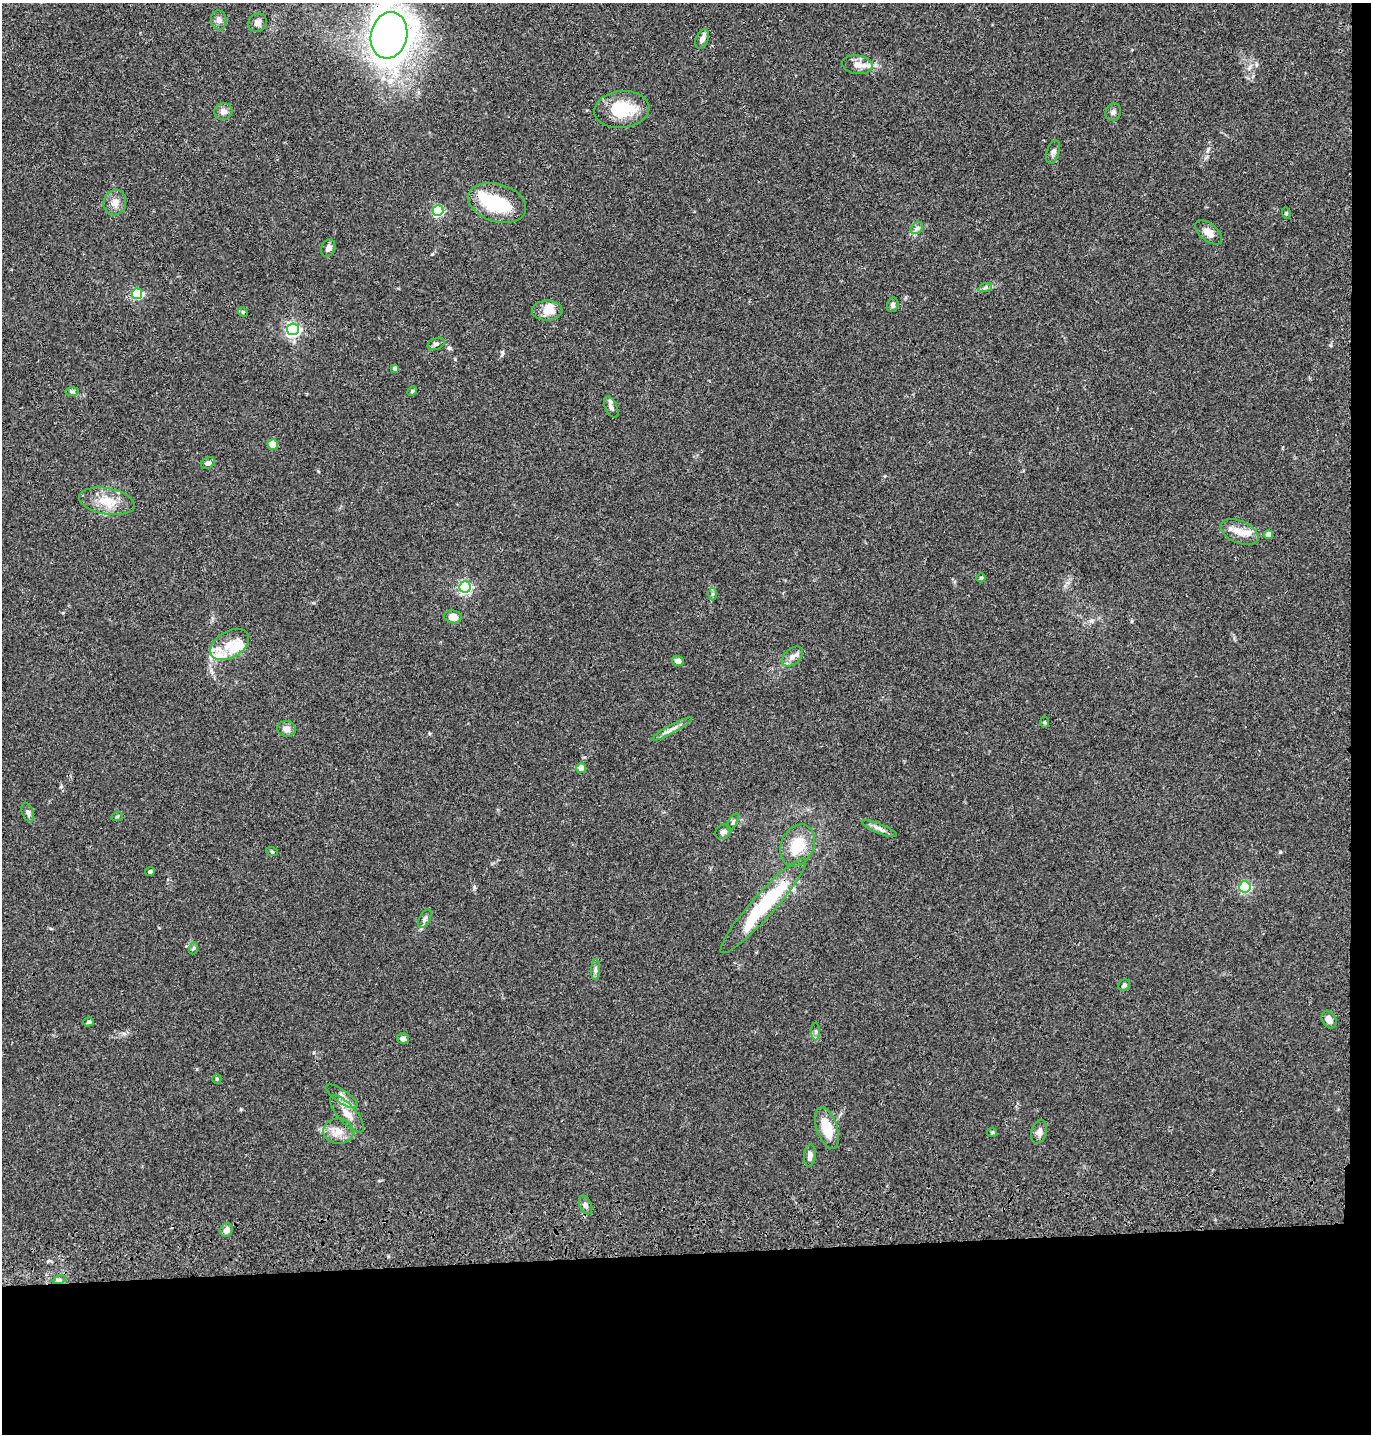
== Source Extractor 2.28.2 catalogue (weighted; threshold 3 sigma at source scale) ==
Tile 9 of 3 x 3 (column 3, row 3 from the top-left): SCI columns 2859-4227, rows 117-1548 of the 4349 x 4527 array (HDU 1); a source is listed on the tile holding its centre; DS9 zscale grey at full resolution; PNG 1373 x 1436 px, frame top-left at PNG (2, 3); each listed source drawn as its Kron ellipse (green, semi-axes under 4 px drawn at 4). Shown black and unused: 14% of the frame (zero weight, under 3 of 4 exposures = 6% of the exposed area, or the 3 px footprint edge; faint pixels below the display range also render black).
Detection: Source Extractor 2.28.2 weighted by HDU 2 'WHT'; one run over the whole footprint, this tile lists its part. Background 0.0829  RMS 0.0061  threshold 0.0276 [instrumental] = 3 sigma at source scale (4.5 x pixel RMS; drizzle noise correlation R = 1.50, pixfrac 1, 0.05/0.05 arcsec/px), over >= 5 px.
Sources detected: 83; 2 inside a brighter object's white glare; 1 cosmic-ray / hot-pixel residue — neither listed nor drawn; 8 inside a brighter listed object's ellipse — not listed separately; the other 72 listed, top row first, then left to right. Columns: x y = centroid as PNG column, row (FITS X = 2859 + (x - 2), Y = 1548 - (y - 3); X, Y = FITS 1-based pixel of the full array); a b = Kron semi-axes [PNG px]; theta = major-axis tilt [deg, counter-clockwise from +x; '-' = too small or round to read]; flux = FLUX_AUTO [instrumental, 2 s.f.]
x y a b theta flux
219 20 9 8 - 2.8
257 23 10 8 45 2.9
389 35 23 18 76 440
702 39 10 6 68 3
857 65 15 9 -9 5.2
622 109 27 18 6 25
223 111 9 8 - 3.2
1113 112 9 7 73 1.8
1053 152 12 6 72 2.1
115 203 13 11 77 4.7
497 203 30 19 -17 33
438 211 5 5 - 71
1286 213 6 3 -73 0.63
917 228 7 5 42 1.5
1209 232 16 9 -39 5
328 248 9 7 66 2.6
985 288 7 4 19 1.3
137 294 5 5 - 51
893 305 7 5 73 1.5
547 311 15 10 2 7.3
243 312 5 4 - 0.68
293 329 6 6 - 130
436 344 9 5 23 1.6
395 368 4 4 - 1.8
72 391 7 4 0 1.2
412 391 5 4 - 0.73
611 407 11 6 -64 2.2
273 444 5 5 - 7.5
208 463 7 5 24 1.6
107 501 28 13 -10 13
1240 532 20 11 -23 7.6
1269 535 4 4 - 4.9
981 578 4 4 - 0.87
465 587 5 5 - 100
712 594 6 4 89 0.97
453 617 8 6 -10 6.3
230 644 21 13 31 10
792 657 12 7 40 3.5
678 661 5 5 - 3.2
1045 722 5 3 - 0.69
287 729 9 8 - 3.4
672 729 23 4 29 3.2
581 768 5 5 - 4.3
28 812 10 5 -68 1.9
117 817 6 3 19 0.69
733 822 9 3 61 1.1
879 828 19 5 -23 3
723 832 8 7 - 2.1
797 845 22 16 67 18
272 852 6 4 -19 0.83
150 872 5 4 - 1.3
1245 887 5 5 - 64
763 906 62 11 48 53
425 919 10 5 61 1.8
194 948 6 4 70 0.79
595 970 10 4 86 1.7
1124 985 6 5 - 1.3
1329 1019 9 6 -58 3.7
89 1022 5 4 - 1.1
816 1032 9 4 -90 1.5
403 1038 6 5 - 2.2
217 1079 4 4 - 0.92
342 1096 19 6 -34 3.9
347 1114 23 9 -49 7.5
827 1128 21 10 -71 15
338 1131 15 12 -3 6.6
992 1132 5 4 - 0.73
1039 1132 12 7 73 3.2
810 1155 11 6 83 2.9
586 1205 10 6 -65 1.9
226 1230 7 6 - 3.8
59 1280 7 4 18 1.5
Overlapping masked pixels (flux is a lower limit): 1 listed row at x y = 389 35
Isophote crosses this tile's border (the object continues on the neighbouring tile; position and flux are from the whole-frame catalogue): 1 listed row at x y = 389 35
Unlisted compact peaks at least as high as the median listed source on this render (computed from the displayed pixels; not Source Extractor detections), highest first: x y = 1280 852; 502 352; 449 348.